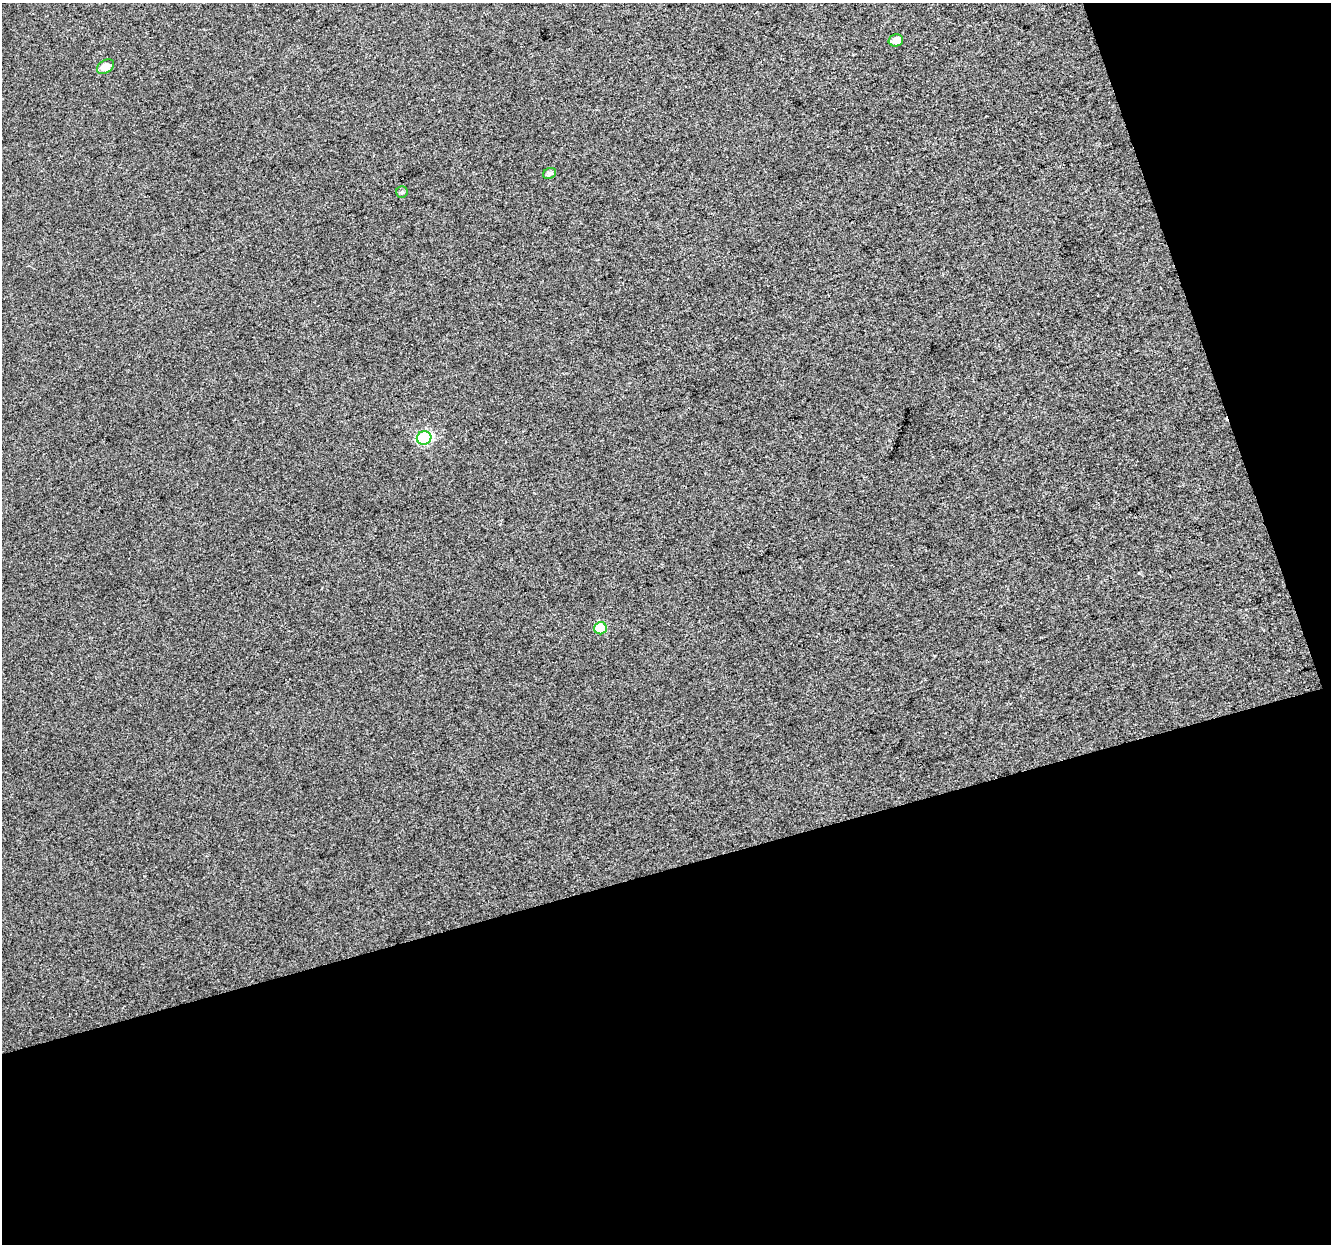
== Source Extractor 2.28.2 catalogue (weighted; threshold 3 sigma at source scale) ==
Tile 4 of 2 x 2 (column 2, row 2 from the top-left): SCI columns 1329-2657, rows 40-1281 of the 2659 x 2579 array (HDU 1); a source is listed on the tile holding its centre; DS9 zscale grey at full resolution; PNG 1333 x 1246 px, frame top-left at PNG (2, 3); each listed source drawn as its Kron ellipse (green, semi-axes under 4 px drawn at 4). Shown black and unused: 35% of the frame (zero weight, under 3 of 4 exposures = <1% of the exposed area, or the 3 px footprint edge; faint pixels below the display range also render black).
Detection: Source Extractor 2.28.2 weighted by HDU 2 'WHT'; one run over the whole footprint, this tile lists its part. Background 0.0158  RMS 0.011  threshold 0.0498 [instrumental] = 3 sigma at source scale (4.5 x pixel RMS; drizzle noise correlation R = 1.50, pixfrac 1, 0.0396/0.0396 arcsec/px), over >= 5 px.
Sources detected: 6; all 6 listed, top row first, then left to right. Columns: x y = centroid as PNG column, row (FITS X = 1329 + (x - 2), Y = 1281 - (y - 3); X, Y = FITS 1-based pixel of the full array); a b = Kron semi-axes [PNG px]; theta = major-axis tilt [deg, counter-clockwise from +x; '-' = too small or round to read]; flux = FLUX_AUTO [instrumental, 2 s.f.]
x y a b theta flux
896 40 7 6 - 7.5
106 67 9 6 34 10
550 173 7 5 26 3.6
402 192 6 5 - 2
424 438 7 6 - 99
600 628 6 6 - 35